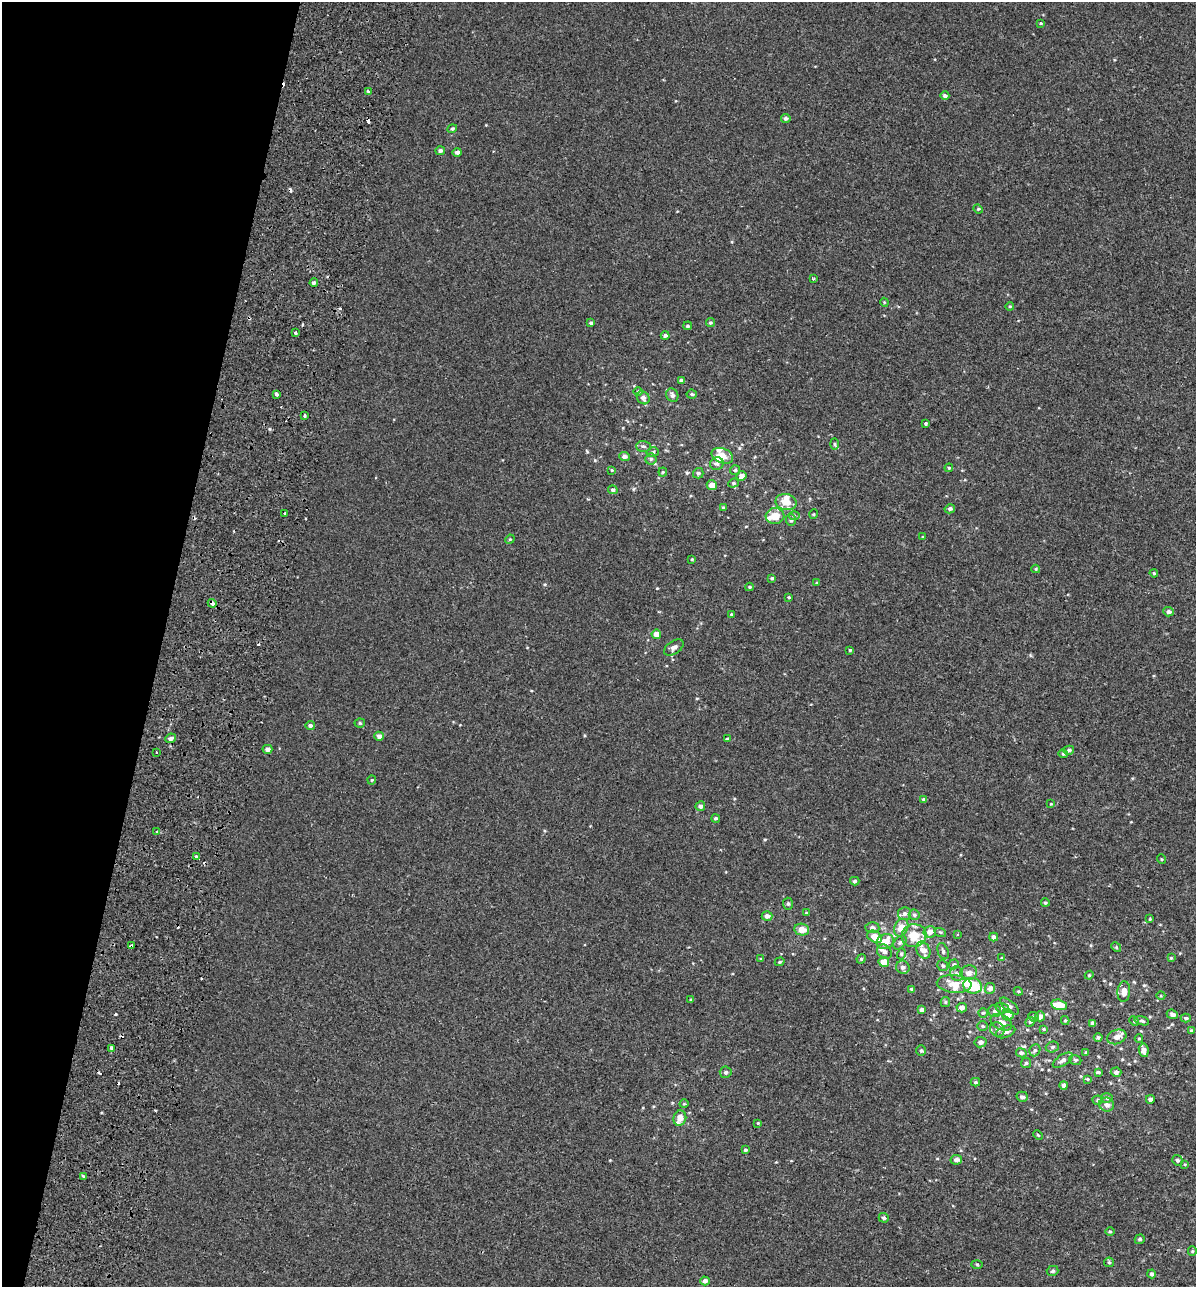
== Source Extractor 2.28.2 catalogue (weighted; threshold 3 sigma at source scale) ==
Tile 9 of 4 x 4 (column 1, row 3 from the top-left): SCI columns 398-1591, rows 1443-2727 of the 5628 x 5448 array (HDU 1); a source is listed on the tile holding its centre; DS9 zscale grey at full resolution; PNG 1198 x 1289 px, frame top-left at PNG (2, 2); each listed source drawn as its Kron ellipse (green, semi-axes under 4 px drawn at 4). Shown black and unused: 13% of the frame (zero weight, under 2 of 3 exposures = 11% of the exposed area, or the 3 px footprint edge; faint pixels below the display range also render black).
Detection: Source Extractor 2.28.2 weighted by HDU 2 'WHT'; one run over the whole footprint, this tile lists its part. Background 3.74e-04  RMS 0.0032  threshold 0.0146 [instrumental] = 3 sigma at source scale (4.5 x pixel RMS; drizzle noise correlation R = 1.50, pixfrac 1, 0.0396/0.0396 arcsec/px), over >= 5 px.
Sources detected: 213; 1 inside a brighter object's white glare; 10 cosmic-ray / hot-pixel residue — neither listed nor drawn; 9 inside a brighter listed object's ellipse — not listed separately; the other 193 listed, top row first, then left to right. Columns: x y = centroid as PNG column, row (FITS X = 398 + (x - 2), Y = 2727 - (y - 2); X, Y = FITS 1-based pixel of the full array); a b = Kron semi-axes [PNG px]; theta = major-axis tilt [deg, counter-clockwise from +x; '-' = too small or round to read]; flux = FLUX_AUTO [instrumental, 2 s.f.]
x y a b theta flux
1041 23 4 3 - 0.25
368 91 3 3 - 8.9
945 96 4 4 - 0.85
786 118 5 4 - 0.79
452 129 5 4 - 0.53
440 151 5 4 - 0.77
457 152 4 4 - 0.92
978 209 5 4 - 0.38
813 279 4 3 - 0.58
314 283 4 3 - 0.59
884 302 4 3 - 0.28
1010 306 4 3 - 0.29
591 323 3 3 - 0.56
710 323 4 4 - 0.43
688 326 4 4 - 0.43
296 333 3 3 - 1.9
665 336 4 4 - 0.82
681 380 4 3 - 0.73
638 391 4 4 - 0.34
277 394 4 3 - 2.8
692 394 5 4 - 0.48
672 395 7 6 - 0.85
643 398 7 6 - 1.1
304 415 4 2 - 0.4
926 424 3 3 - 0.43
834 444 6 4 -88 0.41
643 446 7 5 -1 0.66
653 452 6 4 15 0.56
624 456 5 4 - 1.1
722 456 11 7 -21 3.4
651 459 5 5 - 0.55
717 464 7 6 - 0.67
949 468 4 4 - 0.31
612 470 3 3 - 0.26
735 470 5 5 - 0.5
663 472 4 4 - 0.32
698 473 5 5 - 0.6
742 476 5 4 - 1.9
733 483 5 4 - 0.42
712 485 5 5 - 2.3
613 490 5 4 - 0.61
786 502 10 8 -11 4.4
723 508 4 4 - 0.47
950 509 5 4 - 0.82
285 513 3 3 - 1.6
814 514 5 3 - 0.29
775 516 9 8 - 3.6
794 516 6 4 -1 0.43
791 520 6 5 - 0.61
923 537 4 3 - 0.24
510 539 5 4 - 0.31
692 559 4 3 - 0.25
1036 569 4 4 - 0.32
1154 573 4 3 - 0.39
772 578 4 3 - 0.46
817 583 4 3 - 0.3
749 587 4 4 - 0.31
789 597 4 3 - 0.28
212 603 5 4 - 1.6
1169 612 5 4 - 0.84
731 614 4 3 - 0.28
656 634 4 4 - 2.5
674 647 11 6 34 1.2
850 650 4 3 - 0.31
360 723 5 4 - 0.42
310 725 5 4 - 0.68
379 736 5 4 - 1.2
171 738 5 4 - 0.84
727 739 4 3 - 0.42
267 749 5 4 - 1.1
1069 750 5 4 - 0.56
156 752 3 2 - 0.34
1063 754 4 4 - 0.39
372 780 4 4 - 0.32
924 799 4 3 - 0.65
1051 804 3 3 - 0.23
700 806 5 5 - 0.91
716 818 4 4 - 0.46
156 831 3 3 - 0.45
196 856 3 3 - 0.81
1161 859 5 3 - 0.28
855 881 5 3 - 0.56
1045 903 4 4 - 0.43
788 904 6 5 - 0.49
806 913 4 3 - 0.27
904 914 7 6 - 0.93
914 915 5 5 - 0.56
767 916 5 5 - 1.3
1150 919 4 3 - 0.25
872 928 7 5 -3 0.96
901 928 9 6 65 3.6
802 930 7 6 - 2.9
930 932 6 6 - 1.8
940 932 6 3 -17 0.35
957 935 4 2 - 0.27
914 936 12 11 - 5.8
875 937 8 5 -27 3.4
994 937 4 4 - 1.3
885 942 9 7 27 4.3
900 943 8 5 49 0.7
131 946 4 3 - 1.8
1116 947 5 4 - 0.33
923 950 9 6 -62 2.3
943 951 8 5 -70 0.69
884 952 8 6 -44 1.1
901 954 5 3 - 0.39
1002 958 4 3 - 0.28
1171 958 4 4 - 0.29
761 959 3 3 - 0.35
861 959 5 4 - 0.34
780 962 5 4 - 0.37
884 962 5 5 - 3.5
954 964 5 4 - 0.46
943 966 6 5 - 0.52
903 967 7 6 - 1.2
969 973 8 7 - 1.8
957 974 7 6 - 0.86
1089 975 4 4 - 0.36
954 984 17 9 -5 3
972 986 9 7 -15 9.8
990 988 5 5 - 1.4
912 989 4 4 - 0.44
1018 991 5 3 - 0.3
1124 992 10 6 86 2.2
1161 996 4 3 - 0.29
691 1000 4 3 - 0.3
945 1002 5 4 - 0.37
1059 1005 8 5 -14 3.7
1009 1006 11 5 -40 0.92
962 1008 5 4 - 1.5
1002 1008 7 5 -15 0.63
921 1010 4 4 - 0.76
995 1011 6 6 - 0.82
983 1013 5 4 - 0.5
1172 1014 6 4 -22 0.99
1008 1015 6 5 - 2.7
1040 1016 5 5 - 1.3
1033 1017 5 4 - 0.44
1186 1018 5 4 - 0.48
1065 1020 4 4 - 0.35
1134 1021 5 4 - 0.37
1142 1021 7 4 -15 0.55
1001 1022 11 7 -27 2.3
1030 1022 5 4 - 0.41
1093 1023 4 4 - 1.1
982 1026 5 4 - 0.37
997 1029 7 6 - 0.96
1044 1029 4 3 - 0.3
1191 1030 4 3 - 0.46
1006 1032 10 5 21 1.1
1098 1037 4 4 - 0.6
1117 1037 10 7 20 2.1
1139 1039 4 4 - 0.34
980 1042 6 5 - 1
1052 1047 7 5 16 0.69
112 1048 4 3 - 1
921 1050 5 5 - 0.48
1035 1050 6 5 - 0.68
1144 1050 7 5 -82 1.6
1021 1053 5 4 - 0.84
1086 1053 4 3 - 0.52
1063 1060 11 5 33 1.1
1075 1060 6 4 -20 0.46
1026 1063 5 5 - 0.46
726 1072 6 5 - 0.68
1098 1072 4 3 - 0.55
1116 1072 5 4 - 0.88
1087 1079 4 4 - 0.31
975 1082 4 4 - 0.41
1064 1085 4 4 - 1
1022 1097 5 5 - 0.89
1107 1098 5 5 - 0.61
1150 1099 4 4 - 0.85
1098 1100 5 4 - 0.42
684 1104 4 3 - 0.24
1107 1105 7 7 - 1.1
680 1118 8 6 75 2.2
758 1123 3 3 - 0.25
1038 1135 5 3 - 0.28
745 1150 4 3 - 0.49
956 1160 6 5 - 0.91
1177 1160 5 5 - 0.58
1185 1164 4 3 - 0.24
83 1176 3 3 - 1.1
884 1218 5 4 - 0.53
1110 1232 4 3 - 0.34
1140 1239 5 4 - 0.61
1192 1251 4 4 - 0.33
1109 1262 5 5 - 0.38
977 1264 5 3 - 0.32
1052 1271 6 5 - 0.63
1151 1274 4 4 - 0.62
705 1281 4 4 - 0.99
Overlapping masked pixels (flux is a lower limit): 2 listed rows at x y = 212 603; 131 946